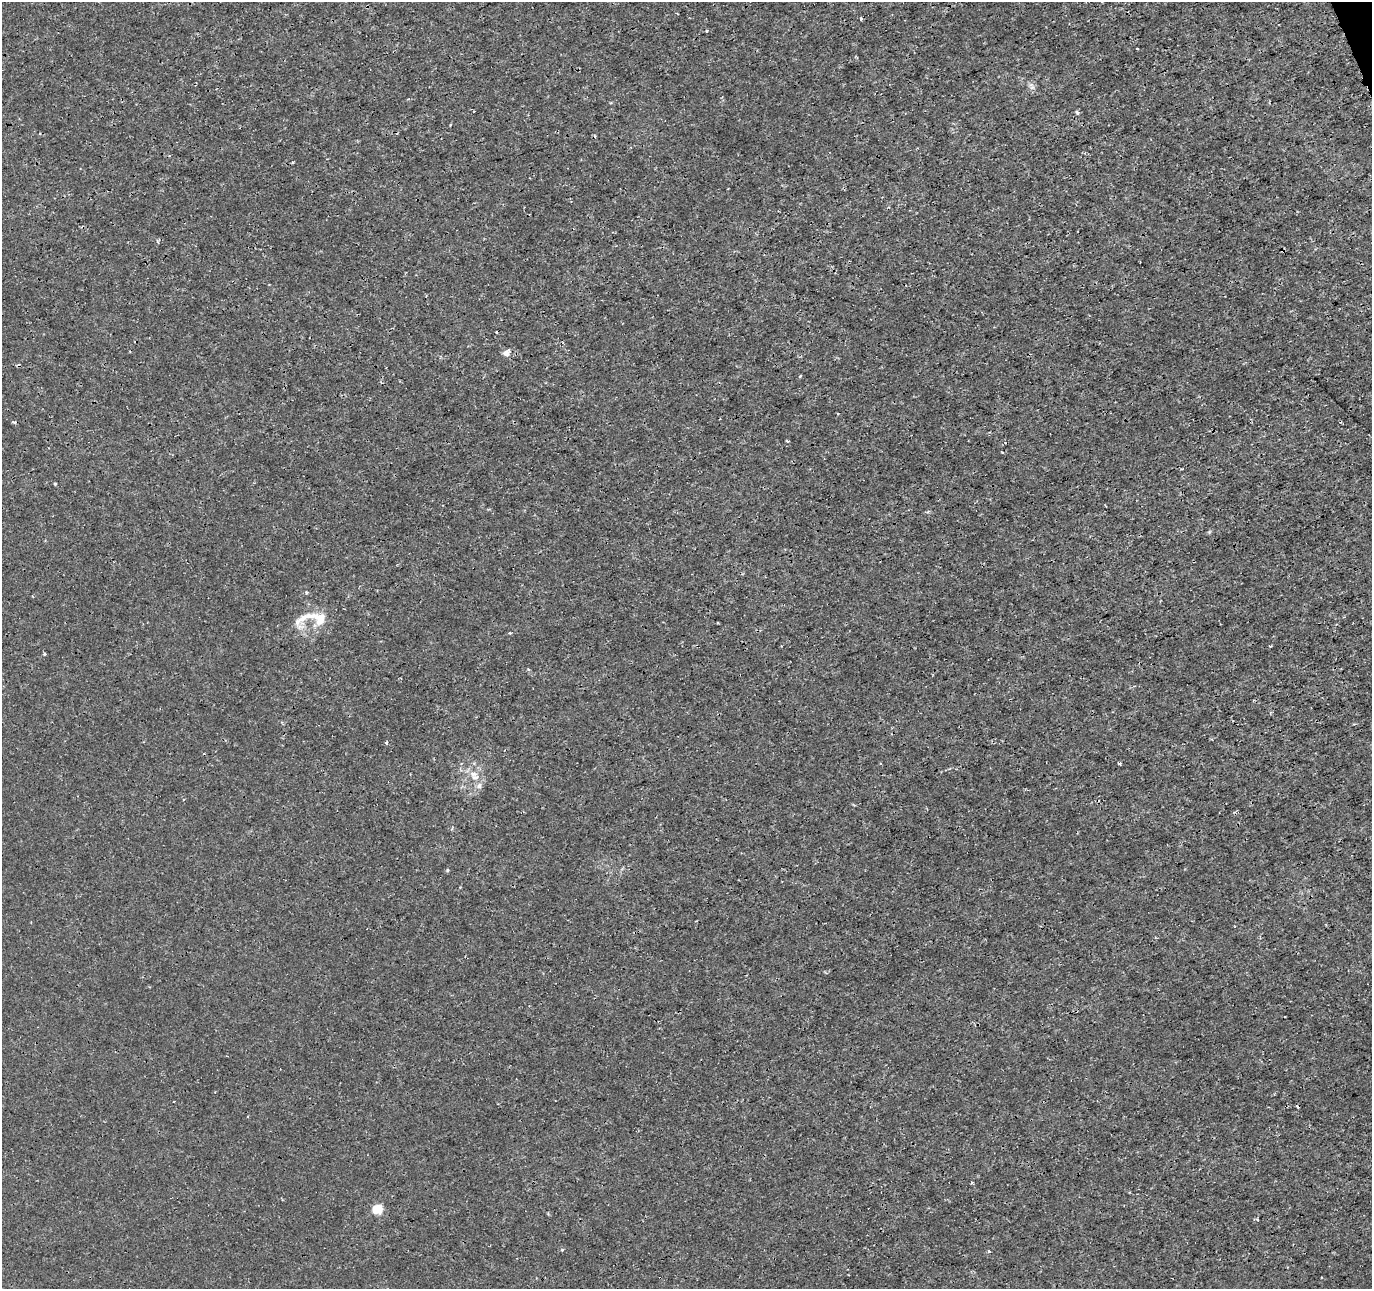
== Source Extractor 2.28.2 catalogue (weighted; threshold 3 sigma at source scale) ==
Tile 10 of 4 x 4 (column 2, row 3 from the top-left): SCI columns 1425-2794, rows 1389-2675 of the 5593 x 5401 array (HDU 1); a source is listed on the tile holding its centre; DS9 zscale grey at full resolution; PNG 1374 x 1291 px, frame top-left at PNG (2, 2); no overlay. Shown black and unused: <1% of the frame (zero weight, under 3 of 4 exposures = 5% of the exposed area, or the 3 px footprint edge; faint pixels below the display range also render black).
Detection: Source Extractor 2.28.2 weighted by HDU 2 'WHT'; one run over the whole footprint, this tile lists its part. Background 5.43e-05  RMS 9.8e-04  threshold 0.00442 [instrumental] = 3 sigma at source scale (4.5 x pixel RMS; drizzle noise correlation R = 1.50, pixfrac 1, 0.0396/0.0396 arcsec/px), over >= 5 px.
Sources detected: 23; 2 cosmic-ray / hot-pixel residue — not listed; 1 inside a brighter listed object's ellipse — not listed separately; the other 20 listed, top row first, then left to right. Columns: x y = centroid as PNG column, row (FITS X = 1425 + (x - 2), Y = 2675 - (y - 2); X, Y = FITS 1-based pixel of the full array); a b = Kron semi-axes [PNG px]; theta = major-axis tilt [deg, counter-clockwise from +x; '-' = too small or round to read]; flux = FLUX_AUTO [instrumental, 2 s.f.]
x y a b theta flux
861 19 3 3 - 0.32
706 31 3 3 - 0.18
1137 49 3 2 - 0.064
1077 112 5 3 - 0.17
292 162 4 3 - 0.093
506 353 6 5 - 0.69
800 376 4 2 - 0.099
55 484 4 3 - 0.091
306 592 3 3 - 0.24
319 618 25 15 -28 2.1
510 633 3 3 - 0.085
386 743 3 3 - 0.53
1119 763 4 3 - 0.18
473 774 10 9 - 0.65
479 786 8 6 75 0.36
447 870 5 3 - 0.099
972 1183 3 3 - 0.11
377 1209 13 11 31 1
562 1250 3 3 - 0.14
989 1251 4 3 - 0.11